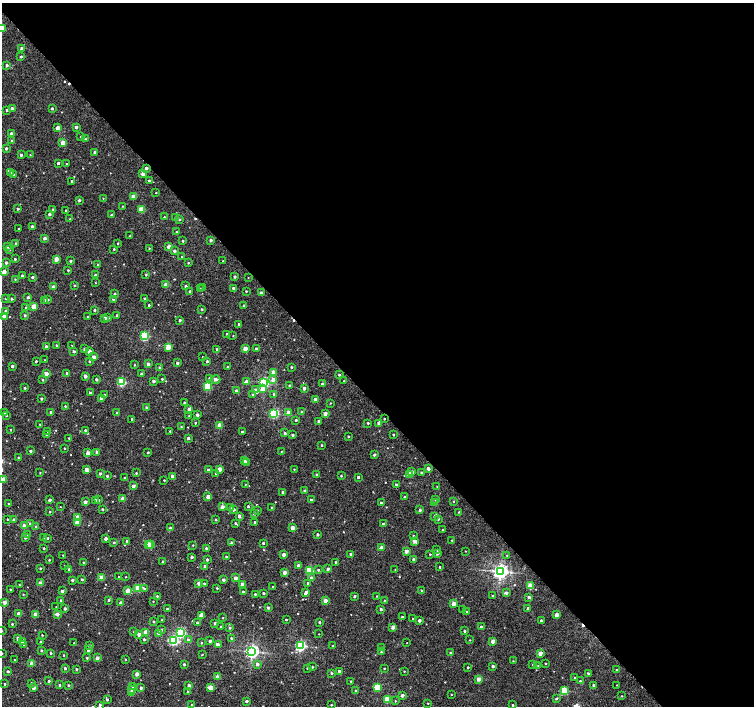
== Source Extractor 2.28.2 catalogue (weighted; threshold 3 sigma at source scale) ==
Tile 8 of 4 x 4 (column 4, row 2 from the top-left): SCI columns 4518-6021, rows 3029-4435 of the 6021 x 5991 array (HDU 1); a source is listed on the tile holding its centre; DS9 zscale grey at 2 x 2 block average (1 PNG px = mean of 2 x 2 image px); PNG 756 x 708 px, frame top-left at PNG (2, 3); each listed source drawn as its Kron ellipse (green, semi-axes under 4 px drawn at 4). Shown black and unused: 57% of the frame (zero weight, under 2 of 3 exposures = <1% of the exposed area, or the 3 px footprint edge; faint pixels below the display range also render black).
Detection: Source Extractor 2.28.2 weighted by HDU 2 'WHT'; one run over the whole footprint, this tile lists its part. Background 0.0201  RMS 0.0043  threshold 0.0193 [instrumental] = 3 sigma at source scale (4.5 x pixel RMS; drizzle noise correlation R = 1.50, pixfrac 1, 0.0396/0.0396 arcsec/px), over >= 5 px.
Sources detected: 546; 5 cosmic-ray / hot-pixel residue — neither listed nor drawn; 2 coinciding with a brighter row at this scale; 3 inside a brighter listed object's ellipse — not listed separately; of the other 536, all 500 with FLUX_AUTO >= 0.421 (the completeness limit of this list) listed and drawn (36 fainter detections not listed), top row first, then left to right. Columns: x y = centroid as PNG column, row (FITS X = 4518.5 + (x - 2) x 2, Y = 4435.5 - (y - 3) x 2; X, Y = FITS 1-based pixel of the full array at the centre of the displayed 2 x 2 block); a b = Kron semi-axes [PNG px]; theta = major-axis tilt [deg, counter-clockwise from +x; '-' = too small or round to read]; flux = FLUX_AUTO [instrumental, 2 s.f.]
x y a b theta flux
2 28 3 2 - 14
22 49 2 2 - 5.7
21 57 2 2 - 1.5
7 65 2 2 - 2.7
12 108 2 2 - 3.1
52 108 2 2 - 1.6
7 110 2 2 - 1.6
76 127 2 2 - 2.9
57 128 2 2 - 6.2
11 133 2 2 - 3.1
80 136 2 2 - 0.65
85 139 2 2 - 1
12 141 2 2 - 3.6
63 143 3 2 - 10
6 148 2 2 - 2.6
94 152 2 2 - 1.8
21 155 2 2 - 2.1
30 155 2 2 - 0.45
58 163 2 2 - 2.2
67 164 2 2 - 0.8
146 168 2 2 - 3.9
10 173 3 3 - 1.9
143 174 2 2 - 9.1
13 175 3 2 - 1.6
149 180 2 2 - 1.2
72 181 2 2 - 1
156 193 2 2 - 0.52
133 196 2 2 - 9.6
103 198 2 2 - 0.46
79 200 2 2 - 1.7
123 206 2 2 - 0.46
18 209 2 2 - 1.4
53 209 2 2 - 0.68
141 209 3 2 - 16
66 210 2 2 - 0.97
49 214 2 2 - 2.9
111 215 2 2 - 1.3
164 217 2 2 - 0.79
176 217 2 2 - 1
70 219 2 2 - 0.78
179 219 2 2 - 1.1
32 226 2 2 - 2
19 228 2 2 - 0.71
177 232 2 2 - 1.5
130 236 2 2 - 0.64
45 238 2 2 - 4.1
211 240 2 2 - 3.2
183 241 2 2 - 1.1
16 243 2 2 - 1.9
118 244 2 2 - 0.74
7 247 2 2 - 0.59
169 247 2 2 - 9.6
149 248 2 2 - 0.61
9 249 3 2 - 1.9
114 249 2 2 - 0.72
174 251 2 2 - 2.4
182 257 2 2 - 0.75
15 259 2 2 - 1.5
56 259 2 2 - 9.1
70 261 2 2 - 1.4
223 261 2 2 - 1.1
6 263 2 2 - 2.3
188 263 2 2 - 0.75
98 265 2 2 - 0.84
68 270 2 2 - 0.84
4 272 2 2 - 10
146 274 2 2 - 0.99
22 275 2 2 - 1.1
95 275 2 2 - 2.2
32 277 2 2 - 1.8
235 277 2 2 - 2
248 278 2 2 - 0.43
15 279 2 2 - 0.67
96 283 2 2 - 0.49
75 285 2 2 - 0.89
166 285 2 2 - 9.7
186 286 2 2 - 1.9
53 287 2 2 - 5.8
203 287 2 2 - 0.91
233 288 3 2 - 2.3
200 289 3 3 - 0.95
190 291 2 2 - 2.3
246 291 2 2 - 0.87
261 293 2 2 - 4.7
115 294 2 2 - 1.8
28 297 2 2 - 2
5 298 3 2 - 0.69
12 299 2 2 - 1.4
48 299 2 2 - 1.1
113 299 2 2 - 0.92
144 299 2 2 - 1.4
45 301 2 2 - 4.3
149 305 2 2 - 1.2
244 305 2 2 - 1.2
26 307 3 2 - 0.78
34 307 3 2 - 14
202 309 2 2 - 1
94 310 2 2 - 1.4
6 311 2 2 - 3.8
25 315 2 2 - 1.5
117 315 2 2 - 1.3
4 316 2 2 - 5.4
87 317 2 2 - 0.54
104 318 2 2 - 3
108 318 3 2 - 2.8
180 320 2 2 - 2.2
238 324 2 2 - 1
227 334 2 2 - 1
144 336 3 3 - 74
233 336 2 2 - 0.57
56 345 2 2 - 0.89
72 345 2 2 - 0.74
46 346 2 2 - 3.2
168 347 3 2 - 20
85 349 3 2 - 3.3
217 349 2 2 - 1.4
245 349 2 2 - 11
256 349 2 2 - 4.5
74 351 2 2 - 2.2
89 351 2 2 - 6.5
94 357 2 2 - 6.1
203 357 2 2 - 0.59
45 360 3 2 - 0.58
36 361 2 2 - 1.2
89 361 3 2 - 0.88
207 361 2 2 - 2
177 363 2 2 - 2.7
148 364 2 2 - 4.5
135 365 2 2 - 0.6
12 366 2 2 - 3.1
228 367 2 2 - 2.4
291 367 2 2 - 1.2
160 368 2 2 - 5.2
273 372 2 2 - 10
67 373 2 2 - 1.9
46 374 2 2 - 8.6
141 374 2 2 - 1.6
339 375 3 2 - 1.4
85 376 2 2 - 4.6
210 378 3 3 - 2.3
96 379 2 2 - 2
162 379 2 2 - 0.92
215 379 5 3 - 5.1
273 379 3 3 - 4.4
42 380 2 2 - 1.1
154 381 2 2 - 3.3
344 381 2 2 - 0.52
121 382 3 3 - 62
246 382 3 2 - 4.3
264 382 3 3 - 130
322 384 2 2 - 1.2
289 385 2 2 - 0.83
207 386 3 3 - 41
25 388 2 2 - 1.2
304 388 2 2 - 3.6
263 389 3 3 - 6.9
255 390 3 3 - 2.9
236 391 2 2 - 2.5
90 393 2 2 - 2.8
104 394 3 2 - 0.77
253 394 3 3 - 1.4
274 394 3 2 - 1.6
101 398 2 2 - 4.3
41 399 2 2 - 1.8
316 399 2 2 - 7
184 403 2 2 - 1.6
330 403 2 2 - 0.64
65 406 3 2 - 0.81
147 408 2 2 - 2.2
189 409 2 2 - 5.8
5 412 2 2 - 4.2
51 412 2 2 - 1.7
302 412 2 2 - 0.59
117 413 2 2 - 1.2
274 413 3 3 - 110
288 413 2 2 - 9.7
325 413 2 2 - 4.9
7 415 3 2 - 0.92
197 415 2 2 - 3
189 416 2 2 - 0.55
132 419 2 2 - 1.3
384 419 2 2 - 0.64
296 420 2 2 - 1.2
319 422 2 2 - 4.9
195 423 2 2 - 0.9
368 423 2 2 - 0.96
379 423 2 2 - 6.2
40 424 2 2 - 0.51
219 425 2 2 - 9.8
181 426 2 2 - 0.77
10 430 2 2 - 0.8
85 430 2 2 - 1
170 431 2 2 - 0.64
48 432 2 2 - 1.2
242 432 2 2 - 1.9
285 433 2 2 - 2.1
393 434 2 2 - 1.2
47 435 2 2 - 1.6
292 435 2 2 - 2.1
348 436 2 2 - 1.2
69 438 2 2 - 0.99
188 438 2 2 - 2.5
322 445 2 2 - 1.1
64 448 2 2 - 0.78
30 451 2 2 - 1.4
281 451 2 2 - 0.45
97 452 3 2 - 2.4
148 452 2 2 - 0.91
88 453 3 2 - 6
374 455 2 2 - 2.2
18 458 2 2 - 0.7
244 461 3 2 - 2.1
247 462 2 2 - 1.8
86 469 3 2 - 4.3
219 469 2 2 - 9.4
294 469 2 2 - 0.54
428 469 2 2 - 4.4
208 470 2 2 - 1.9
412 472 2 2 - 6
40 473 2 2 - 0.56
100 473 2 2 - 1.7
136 473 2 2 - 0.95
216 473 2 2 - 0.96
421 473 2 2 - 2.3
316 474 3 2 - 0.88
409 474 2 2 - 8.9
107 476 2 2 - 1.2
173 476 2 2 - 5.6
341 476 2 2 - 0.86
358 477 2 2 - 2.1
125 478 2 2 - 1
3 479 2 2 - 13
164 480 2 2 - 0.78
246 484 3 2 - 0.47
396 484 2 2 - 1.3
133 486 2 2 - 4.4
437 486 2 2 - 0.45
305 491 2 2 - 3.3
282 492 2 2 - 1.8
208 497 2 2 - 6.9
405 497 2 2 - 0.97
123 498 2 2 - 9.8
436 499 2 2 - 2.6
49 500 2 2 - 2.9
95 500 2 2 - 1.6
98 500 3 2 - 1.3
311 500 2 2 - 2.6
453 501 3 2 - 0.64
85 502 2 2 - 5.6
381 503 2 2 - 1.3
435 503 3 3 - 1
8 504 2 2 - 0.6
248 506 2 2 - 1.6
60 507 2 2 - 0.43
222 507 2 2 - 7
272 507 2 2 - 0.7
231 508 3 2 - 0.62
102 509 2 2 - 1.2
233 509 2 2 - 3.3
257 510 2 2 - 0.92
420 510 2 2 - 1.9
50 512 2 2 - 0.95
458 512 2 2 - 0.54
254 514 2 2 - 1.5
239 516 3 2 - 3
434 516 2 2 - 1.4
78 517 3 3 - 8
7 519 2 2 - 0.84
438 519 2 2 - 1.4
13 520 2 2 - 2.1
216 520 2 2 - 1
255 522 2 2 - 1.5
77 523 3 2 - 9.4
235 523 3 2 - 1.3
30 524 3 2 - 1.7
383 524 2 2 - 2
24 526 2 2 - 9.4
36 527 2 2 - 1.3
170 528 2 2 - 3
292 528 2 2 - 9
442 530 3 2 - 0.71
28 534 3 2 - 0.88
317 534 2 2 - 2.1
413 536 2 2 - 1.8
25 537 2 2 - 5.3
44 538 2 2 - 1.4
47 538 3 2 - 1.2
106 539 2 2 - 3.4
452 540 2 2 - 0.67
127 541 2 2 - 2.2
415 541 3 2 - 5.7
114 542 2 2 - 1.1
232 543 2 2 - 5.4
263 543 2 2 - 1.3
148 545 3 2 - 10
151 545 3 2 - 8.2
193 545 2 2 - 0.61
44 548 2 2 - 1.2
206 548 2 2 - 2.5
381 548 2 2 - 6.6
437 550 2 2 - 1.1
406 551 2 2 - 6.8
465 551 2 2 - 0.44
437 553 2 2 - 2.4
284 554 2 2 - 4.7
350 554 2 2 - 1.7
430 554 2 2 - 0.97
63 555 2 2 - 0.78
507 555 2 2 - 0.42
192 557 2 2 - 2.6
226 557 2 2 - 1.2
413 559 2 2 - 2
49 560 2 2 - 0.71
207 560 2 2 - 2.3
83 562 2 2 - 0.86
163 562 2 2 - 2.4
336 562 2 2 - 2.2
298 565 2 2 - 3.2
65 566 2 2 - 1.3
205 566 2 2 - 3.3
440 567 2 2 - 0.86
40 568 2 2 - 1.2
69 569 2 2 - 1.3
328 569 2 2 - 2.8
395 569 2 2 - 0.43
309 570 3 3 - 38
318 570 3 3 - 1.1
500 571 4 4 - 340
284 572 2 2 - 5.6
102 577 2 2 - 11
119 577 2 2 - 0.61
126 577 2 2 - 0.51
235 578 2 2 - 6.7
311 578 3 3 - 2.3
82 579 2 2 - 1.6
72 580 2 2 - 2.5
223 580 2 2 - 3.1
40 583 2 2 - 7.4
199 583 2 2 - 6.9
204 583 2 2 - 0.9
308 583 2 2 - 1.9
242 584 2 2 - 6.3
19 585 2 2 - 0.54
530 586 3 2 - 20
273 587 2 2 - 0.76
138 588 2 2 - 18
217 588 2 2 - 1
144 589 3 2 - 2.2
10 590 2 2 - 1.1
421 590 2 2 - 1
62 591 2 2 - 3
128 591 2 2 - 12
243 592 2 2 - 1.9
264 593 2 2 - 1.2
306 593 4 2 - 4.7
506 593 3 2 - 2.8
23 594 2 2 - 0.6
255 594 2 2 - 1.3
492 595 2 2 - 0.73
157 596 2 2 - 1
354 596 2 2 - 2.1
377 596 2 2 - 0.61
529 597 2 2 - 2.5
61 600 2 2 - 1.1
109 600 2 2 - 1.3
153 601 2 2 - 0.51
325 601 2 2 - 7.2
385 601 2 2 - 1.9
5 602 3 2 - 4.9
121 603 2 2 - 5.8
454 604 2 2 - 8.6
56 607 2 2 - 0.51
268 608 2 2 - 2.1
528 608 2 2 - 3.2
65 609 2 2 - 2.3
167 609 2 2 - 2.1
381 609 2 2 - 2.9
463 610 2 2 - 0.55
467 612 2 2 - 0.53
19 614 2 2 - 6.1
35 614 2 2 - 6.1
57 614 3 2 - 3.9
557 614 2 2 - 6.8
201 616 3 2 - 9.7
402 617 2 2 - 1.3
223 618 2 2 - 0.56
413 619 2 2 - 0.64
162 620 2 2 - 0.8
286 620 2 2 - 1.2
419 620 2 2 - 3.6
154 621 2 2 - 1.2
541 621 2 2 - 1.5
319 622 2 2 - 1.3
197 623 2 2 - 2.5
215 623 2 2 - 2.2
12 624 2 2 - 1
221 627 2 2 - 1.3
393 627 2 2 - 9.3
481 627 2 2 - 4.4
230 628 2 2 - 1.5
161 630 3 3 - 1.1
2 631 2 2 - 0.55
464 631 2 2 - 1.7
134 632 2 2 - 0.55
146 632 2 2 - 10
159 633 3 2 - 5.7
181 633 4 3 - 85
139 634 2 2 - 5.8
319 634 2 2 - 0.42
42 635 2 2 - 0.62
18 638 3 2 - 3.7
231 638 2 2 - 1.1
144 639 2 2 - 1.6
188 639 3 3 - 1.4
173 640 4 3 - 98
470 640 2 2 - 0.5
210 641 2 2 - 2.9
493 641 2 2 - 8.8
22 642 3 3 - 1.1
40 642 2 2 - 1.1
74 643 2 2 - 0.68
201 643 2 2 - 1.3
407 643 2 2 - 0.5
24 645 3 2 - 0.93
90 645 2 2 - 1.5
218 645 3 2 - 8.2
300 646 3 3 - 130
333 646 2 2 - 0.74
382 647 2 2 - 0.46
41 650 2 2 - 1.5
88 650 2 2 - 2.9
252 651 4 4 - 280
381 652 2 2 - 0.77
2 653 2 2 - 0.64
51 653 2 2 - 1.3
451 653 2 2 - 3.6
540 653 2 2 - 8
202 654 2 2 - 0.61
64 655 2 2 - 0.64
87 658 2 2 - 1.2
97 658 2 2 - 6
14 660 2 2 - 0.43
125 660 2 2 - 0.8
513 661 2 2 - 0.49
32 663 2 2 - 9.3
546 663 2 2 - 0.71
184 664 2 2 - 1.6
257 664 2 2 - 3.4
533 665 2 2 - 0.97
493 666 2 2 - 2.1
538 666 2 2 - 0.42
312 667 2 2 - 1.1
468 667 2 2 - 1.1
65 668 2 2 - 1.9
307 668 2 2 - 0.6
384 668 2 2 - 0.76
76 669 2 2 - 1
617 670 2 2 - 1.4
8 671 3 2 - 1.5
339 671 2 2 - 1.9
404 671 2 2 - 0.57
332 673 3 2 - 1.4
588 673 3 2 - 1.1
137 674 2 2 - 6.3
217 677 2 2 - 9.2
575 678 2 2 - 0.83
479 679 2 2 - 8.1
49 681 2 2 - 1.4
351 681 2 2 - 0.56
580 681 2 2 - 1.2
31 683 2 2 - 0.95
5 684 2 2 - 0.82
59 685 2 2 - 1.3
68 685 2 2 - 1.8
593 685 2 2 - 1.6
617 685 2 2 - 0.47
133 686 3 2 - 2.6
189 686 2 2 - 4.9
377 687 3 3 - 38
34 688 2 2 - 5.5
141 688 2 2 - 2.7
210 688 3 2 - 11
131 689 3 3 - 1
356 690 2 2 - 1.9
564 690 3 3 - 42
188 692 2 2 - 1.3
132 693 2 2 - 11
402 695 2 2 - 4.2
451 695 2 2 - 0.58
622 696 2 2 - 0.69
387 699 3 3 - 27
556 699 3 3 - 1.2
107 700 2 2 - 1.6
247 701 2 2 - 2.3
395 701 2 2 - 0.48
428 703 2 2 - 0.55
100 705 2 2 - 1.4
192 705 2 2 - 0.97
331 705 2 2 - 0.78
513 705 2 2 - 1.4
Overlapping masked pixels (flux is a lower limit): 1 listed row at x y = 146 168
Isophote crosses this tile's border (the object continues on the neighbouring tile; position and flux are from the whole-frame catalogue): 4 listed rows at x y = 2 28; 3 479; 2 631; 2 653